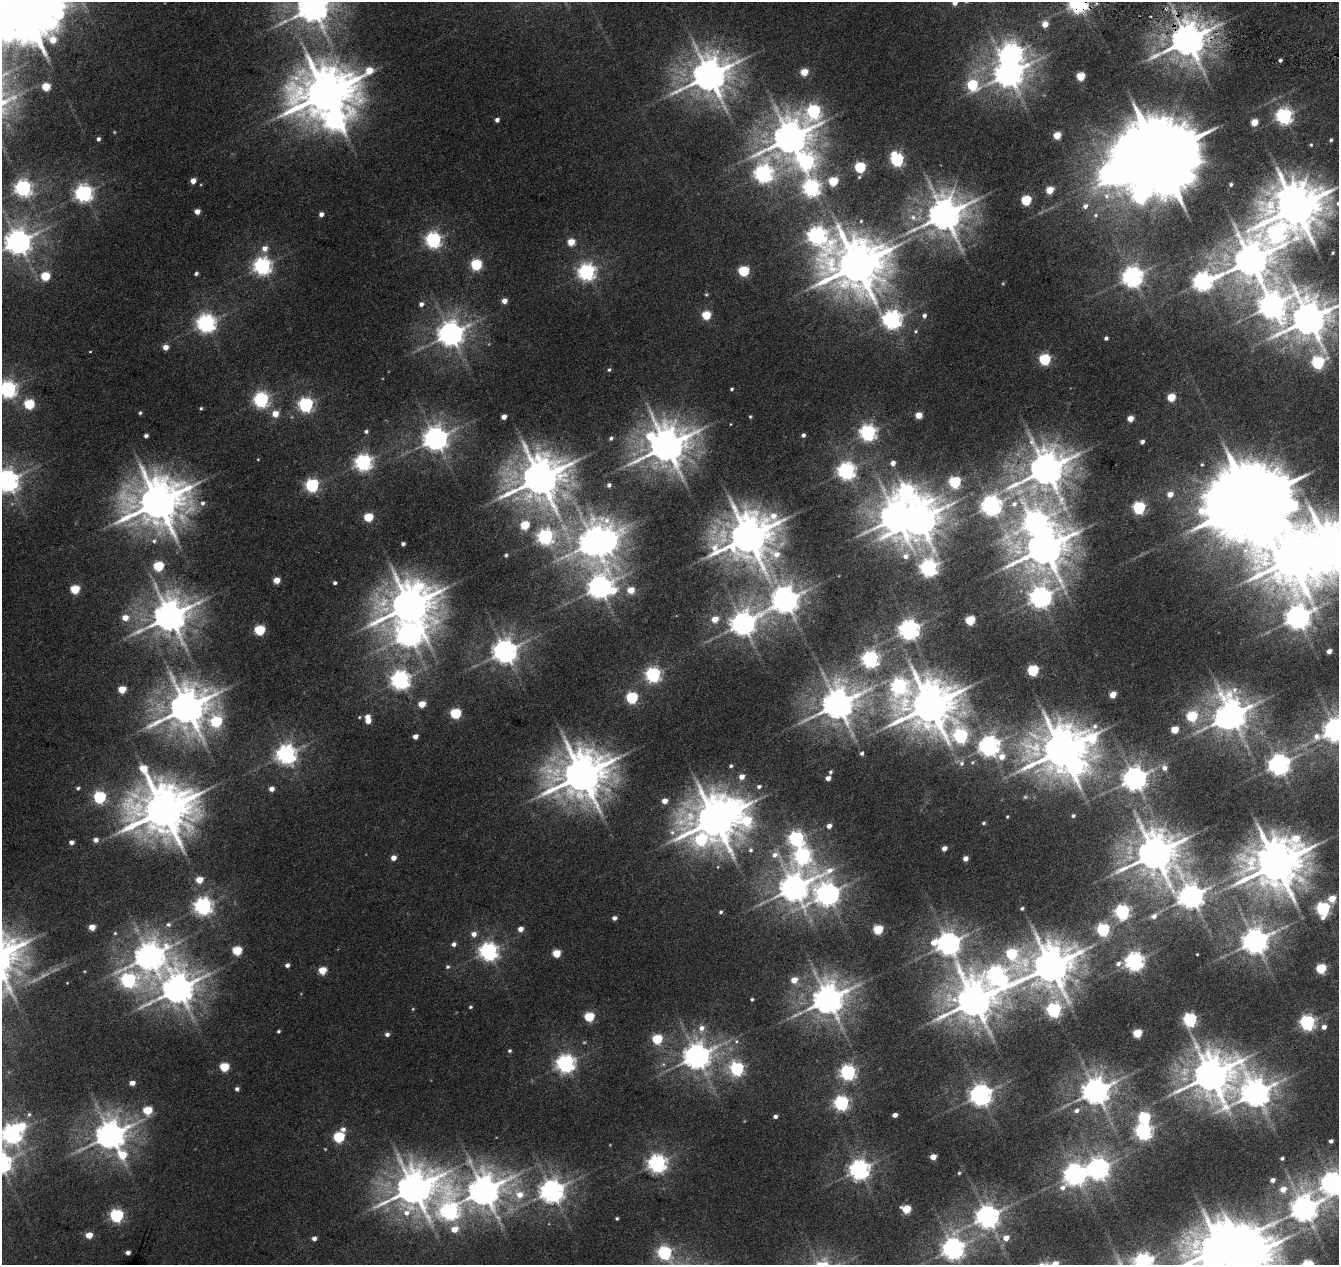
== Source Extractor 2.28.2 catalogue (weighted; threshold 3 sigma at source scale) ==
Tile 10 of 4 x 4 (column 2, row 3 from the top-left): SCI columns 1348-2684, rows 1547-2809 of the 5359 x 5555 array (HDU 1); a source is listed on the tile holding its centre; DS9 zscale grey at full resolution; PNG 1341 x 1267 px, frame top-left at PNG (2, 2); no overlay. Shown black and unused: <1% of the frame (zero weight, under 3 of 6 exposures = <1% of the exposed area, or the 3 px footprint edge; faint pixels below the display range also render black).
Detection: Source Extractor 2.28.2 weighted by HDU 2 'WHT'; one run over the whole footprint, this tile lists its part. Background 0.0186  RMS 0.0027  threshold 0.0111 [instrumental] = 3 sigma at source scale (4.09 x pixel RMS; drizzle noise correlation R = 1.36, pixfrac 0.8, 0.0396/0.0396 arcsec/px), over >= 5 px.
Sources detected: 341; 14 inside a brighter object's white glare — not listed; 2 inside a brighter listed object's ellipse — not listed separately; the other 325 listed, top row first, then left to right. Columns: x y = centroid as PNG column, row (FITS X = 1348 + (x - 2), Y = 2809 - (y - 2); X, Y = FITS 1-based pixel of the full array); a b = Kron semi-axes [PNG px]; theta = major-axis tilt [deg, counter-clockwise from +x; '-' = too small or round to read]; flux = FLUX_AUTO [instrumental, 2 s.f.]
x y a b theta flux
955 3 5 5 - 1.5
1078 3 7 7 - 150
313 8 10 9 - 420
1045 24 5 5 - 3
1187 40 10 9 - 600
1280 60 4 3 - 0.53
804 72 5 5 - 5.8
1009 74 9 8 - 350
709 76 11 10 - 580
1080 76 5 5 - 8.5
972 85 6 6 - 15
46 87 5 5 - 6.4
325 94 20 14 22 1200
814 111 11 9 80 43
1284 116 6 6 - 84
497 120 4 4 - 0.95
335 121 14 11 26 85
1254 122 5 4 - 4.6
1057 135 5 5 - 5.9
790 138 11 10 - 580
98 139 4 4 - 0.62
1331 140 4 4 - 0.43
1311 145 5 4 - 0.3
894 154 6 5 - 2.4
1158 156 22 21 - 3200
897 160 6 5 - 40
807 161 9 9 - 59
860 167 5 5 - 19
763 174 8 7 - 94
193 181 5 4 - 1.8
833 181 5 5 - 8.8
1231 185 4 3 - 0.49
23 188 6 6 - 86
811 188 7 7 - 92
1050 190 5 5 - 5.2
84 193 7 6 - 95
1106 196 11 9 -89 2.1
1026 200 5 5 - 14
1338 203 6 5 - 0.78
1085 206 6 6 - 1.1
1295 207 15 14 - 1000
197 212 4 4 - 1.9
321 214 4 4 - 1.1
944 215 11 10 - 550
1095 215 7 5 28 0.52
913 217 8 8 - 1.2
1276 233 15 12 -16 68
817 236 10 8 -26 120
433 240 6 6 - 73
18 242 8 8 - 280
571 242 5 5 - 4.7
265 248 7 7 - 1.7
1333 253 3 2 - 0.23
1251 260 11 10 - 610
476 264 6 5 - 21
857 265 16 14 8 1100
262 266 7 7 - 97
744 271 6 5 - 18
587 272 7 6 - 95
196 274 5 4 - 0.61
45 276 5 5 - 10
1132 277 7 7 - 160
1202 282 9 7 21 120
1003 283 5 3 - 0.2
706 294 5 4 - 0.3
504 301 5 4 - 1.8
421 304 5 5 - 0.88
1271 305 11 10 - 280
706 315 5 5 - 9.5
924 316 5 5 - 0.74
1309 319 12 11 - 610
892 320 7 7 - 120
206 323 7 7 - 110
916 331 5 4 - 0.34
451 334 8 8 - 270
1106 338 4 3 - 0.55
165 347 5 5 - 2
90 352 4 2 - 0.17
1045 359 6 5 - 23
1318 363 6 6 - 35
609 370 5 4 - 0.4
8 389 7 6 - 95
732 389 3 3 - 0.35
1171 397 5 5 - 7.1
261 400 6 6 - 62
29 404 6 5 - 13
306 405 6 6 - 57
201 408 4 4 - 0.33
140 413 4 4 - 0.37
275 414 6 5 - 3
918 415 5 4 - 3.7
504 417 4 4 - 1.6
750 417 4 4 - 0.27
1130 419 4 4 - 2.8
366 431 5 4 - 0.55
868 433 7 6 - 81
803 435 4 4 - 0.67
146 436 4 4 - 0.72
611 438 4 4 - 0.44
435 439 8 7 - 250
1142 442 4 4 - 0.9
666 446 12 10 39 650
363 462 7 6 - 89
893 463 5 5 - 1.3
1046 469 13 11 43 610
846 471 7 6 - 100
540 478 13 12 - 800
7 481 8 7 - 200
955 482 6 5 - 26
312 485 6 6 - 42
609 485 4 4 - 0.59
906 492 16 11 -7 59
1170 494 5 5 - 2.4
1251 501 25 24 - 3300
158 502 16 14 15 970
203 503 7 6 - 0.83
1014 504 9 8 - 1.6
991 506 7 7 - 150
1139 508 6 6 - 35
368 517 5 5 - 10
919 520 13 10 59 550
1035 523 12 11 - 180
525 525 5 5 - 9.6
545 537 7 6 - 70
748 537 15 13 28 870
154 541 7 6 - 0.78
594 542 10 8 82 360
403 544 4 3 - 0.61
1044 548 13 11 32 760
1329 549 16 14 81 1100
506 555 3 3 - 0.33
906 556 8 8 - 1.7
158 566 6 5 - 15
929 568 7 7 - 96
277 580 5 4 - 3.6
335 583 4 4 - 0.51
600 587 12 11 - 220
75 589 5 5 - 9.7
631 590 6 5 - 3.8
1040 597 8 8 - 160
785 600 8 7 - 300
410 605 15 12 23 830
170 616 11 10 - 540
1297 617 14 9 74 250
125 618 6 5 - 2.6
715 619 6 5 - 3
970 620 5 5 - 12
743 624 9 8 - 240
260 630 6 5 - 17
909 630 7 7 - 160
409 635 12 9 4 220
505 651 8 8 - 230
1329 651 4 4 - 1.5
870 659 6 6 - 89
1033 670 6 5 - 21
653 675 6 6 - 65
400 680 7 7 - 120
899 686 11 9 75 59
122 689 5 5 - 5.4
1113 695 5 4 - 3.7
632 698 6 5 - 26
422 704 5 4 - 4.3
838 704 10 9 - 480
930 706 14 13 - 960
187 708 13 11 43 670
455 713 6 5 - 18
1231 715 10 8 -76 410
1192 716 6 5 - 14
359 717 4 4 - 0.2
216 721 7 7 - 16
368 721 5 4 - 1.9
1175 730 5 4 - 5.5
1336 730 9 7 22 270
415 736 4 4 - 1.4
961 736 8 8 - 44
989 746 7 7 - 150
1062 750 17 12 24 950
862 753 4 4 - 0.54
286 754 7 7 - 130
1002 757 8 7 - 2.9
962 763 7 7 - 0.91
1279 765 7 7 - 170
731 766 4 4 - 0.41
1164 768 7 6 - 1.3
830 772 5 4 - 0.42
582 775 15 13 24 900
741 777 5 5 - 1.8
828 778 4 4 - 1.6
1135 779 8 7 - 240
759 786 6 5 - 0.63
78 788 4 4 - 0.41
272 789 5 4 - 1.4
99 797 6 6 - 29
1025 797 6 5 - 0.33
665 801 5 5 - 2.1
163 810 18 16 -44 1100
1073 816 3 3 - 0.39
1007 817 3 3 - 0.23
715 820 13 10 -54 910
746 820 28 18 59 17
983 823 5 4 - 0.34
829 826 5 4 - 1.2
796 839 7 7 - 65
96 840 5 5 - 1.1
701 840 37 19 -23 33
71 842 4 4 - 1
944 848 4 4 - 1.6
751 850 6 5 - 0.49
1155 854 11 11 - 700
775 855 10 7 22 1.5
802 855 9 8 - 74
393 858 4 4 - 1.7
965 858 4 4 - 1.6
1276 864 16 14 37 1100
199 880 5 5 - 3.7
794 888 10 9 - 350
827 894 11 9 -82 200
1191 896 9 8 - 270
1332 899 5 4 - 4.6
203 906 7 6 - 100
1022 908 3 3 - 0.37
1323 909 6 6 - 45
721 912 4 3 - 0.37
1122 912 6 6 - 58
1154 916 8 6 31 1.1
614 918 4 4 - 0.88
168 924 7 6 - 0.72
92 927 5 4 - 3
520 929 5 5 - 1.7
878 929 5 5 - 12
1103 930 6 6 - 36
115 933 5 5 - 0.29
474 934 6 5 - 1.4
1255 941 8 8 - 300
948 943 10 9 - 230
454 944 6 5 - 0.84
237 950 5 5 - 11
488 951 7 7 - 110
556 953 5 5 - 6.9
1011 954 22 11 -52 19
1197 954 3 2 - 0.17
149 956 11 10 - 360
1134 962 7 7 - 120
1118 964 8 6 34 1.2
287 965 5 4 - 0.89
1051 966 12 11 - 740
448 967 6 5 - 0.47
1321 968 5 5 - 14
322 970 5 5 - 5.8
996 975 19 12 -32 100
128 980 10 8 -32 58
794 980 6 5 - 3.2
178 989 11 10 - 460
752 999 3 3 - 0.32
828 999 10 9 - 450
974 1001 11 11 - 680
470 1007 5 4 - 0.32
413 1009 5 3 - 0.21
1054 1010 6 6 - 53
589 1017 5 5 - 13
1190 1020 6 6 - 45
1307 1023 6 6 - 63
1324 1027 5 5 - 1.2
701 1028 8 8 - 1.5
278 1031 3 3 - 0.35
1137 1033 5 5 - 9.5
387 1034 6 5 - 0.71
657 1039 6 5 - 14
736 1041 6 4 90 0.38
509 1051 4 4 - 0.4
697 1056 8 8 - 290
565 1063 7 7 - 110
224 1067 5 5 - 9.8
737 1069 6 6 - 40
848 1072 6 6 - 66
1211 1075 14 13 - 690
132 1083 5 4 - 1.6
237 1089 4 4 - 0.63
1096 1091 8 8 - 340
1256 1093 10 9 - 360
981 1095 7 7 - 180
841 1103 6 6 - 59
147 1110 5 5 - 8.8
1076 1111 6 5 - 0.79
29 1114 5 4 - 0.37
895 1115 4 4 - 1.2
775 1116 4 4 - 0.78
1144 1118 6 6 - 25
343 1129 7 7 - 1.1
1143 1132 7 6 - 84
12 1134 7 7 - 130
111 1135 9 8 - 390
339 1137 6 5 - 19
1331 1141 4 4 - 0.79
122 1155 11 8 -57 6.5
933 1157 5 4 - 2.7
1282 1158 4 3 - 0.43
657 1163 7 6 - 110
1098 1169 8 7 - 180
859 1170 7 7 - 150
959 1173 4 4 - 0.29
1075 1174 8 7 - 170
1272 1180 4 4 - 1.1
1332 1182 8 8 - 190
413 1188 12 10 62 600
1283 1189 6 5 - 2.7
484 1191 12 10 -10 480
552 1191 8 7 - 220
520 1195 11 10 - 3.2
906 1209 5 5 - 9.2
1304 1209 9 8 - 310
450 1211 17 14 -73 87
116 1215 6 6 - 41
987 1216 8 7 - 210
617 1218 3 3 - 0.32
454 1229 6 5 - 3.1
89 1235 5 4 - 3.4
314 1238 4 4 - 0.95
1006 1238 6 5 - 2.4
953 1249 8 7 - 180
128 1253 4 4 - 0.95
664 1253 7 6 - 40
1245 1258 17 12 58 1100
1143 1261 15 11 -20 73
1055 1264 6 5 - 3
Overlapping masked pixels (flux is a lower limit): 2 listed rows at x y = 1078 3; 1187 40
Isophote crosses this tile's border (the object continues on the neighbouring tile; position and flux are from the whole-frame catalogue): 15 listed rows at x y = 955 3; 1078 3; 313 8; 1338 203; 18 242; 1309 319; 8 389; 7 481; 1329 549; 1336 730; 12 1134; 1332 1182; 1245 1258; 1143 1261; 1055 1264